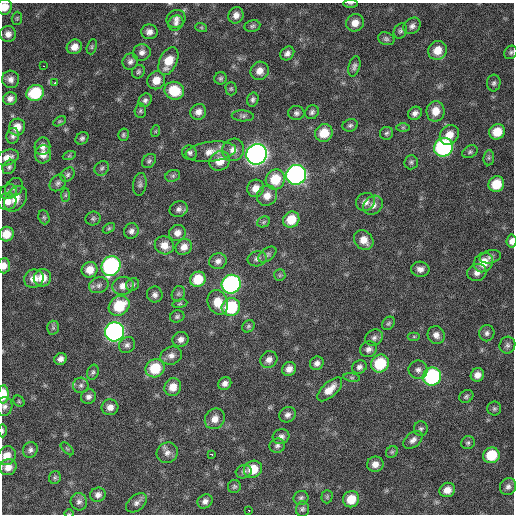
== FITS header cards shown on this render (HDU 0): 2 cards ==
NAXIS1  =                  512 / Axis length
NAXIS2  =                  512 / Axis length

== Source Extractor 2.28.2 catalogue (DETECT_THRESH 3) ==
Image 512 x 512 px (HDU 0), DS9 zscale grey, 1 PNG px = 1 image px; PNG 516 x 516 px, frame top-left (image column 1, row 512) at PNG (2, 3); each listed source drawn as its Kron ellipse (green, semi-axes under 4 px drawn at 4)
Background 361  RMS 20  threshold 59.5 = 3 sigma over >= 5 px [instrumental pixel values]
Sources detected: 195; all 195 listed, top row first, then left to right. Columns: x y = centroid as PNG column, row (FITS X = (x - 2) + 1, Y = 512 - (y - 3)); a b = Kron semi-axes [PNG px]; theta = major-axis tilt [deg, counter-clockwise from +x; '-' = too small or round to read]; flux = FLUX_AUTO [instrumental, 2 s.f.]
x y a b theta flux
350 3 7 3 0 1500
5 7 8 7 - 15000
236 15 8 7 - 7900
17 18 6 5 - 2000
176 19 10 8 30 6300
176 23 8 7 - 5000
355 23 9 8 - 12000
252 26 8 6 10 3200
412 26 9 7 39 5300
201 27 6 4 -19 1700
400 31 8 6 62 3300
149 32 8 7 - 7000
8 34 8 8 - 7900
386 39 8 6 -20 3300
74 47 8 7 - 11000
92 47 8 5 72 2200
437 50 10 9 - 18000
142 52 9 8 - 6200
511 52 7 6 - 3000
287 53 8 6 42 5600
130 61 8 7 - 5000
168 61 15 8 66 24000
44 66 3 2 - 2400
354 66 10 5 75 4300
260 71 9 9 - 11000
138 72 7 6 - 2800
220 78 6 6 - 2600
10 79 8 8 - 6600
156 80 9 8 - 15000
55 83 3 2 - 3200
494 83 8 7 - 3600
231 89 6 5 - 2200
174 91 10 9 - 39000
35 93 9 8 - 61000
10 99 7 6 - 6300
253 99 7 5 74 3500
145 100 7 6 - 3800
140 111 7 5 86 2500
435 111 10 9 - 16000
198 112 8 7 - 8300
312 112 7 6 - 3700
296 113 8 7 - 4300
415 113 7 6 - 5500
243 116 11 5 -4 4000
60 121 7 4 31 1700
350 125 8 6 16 3300
17 127 8 8 - 14000
403 127 7 4 0 2200
156 131 6 4 71 1700
497 132 8 7 - 24000
324 133 9 8 - 25000
386 133 7 6 - 3000
123 135 6 5 - 2400
449 135 10 9 - 15000
13 136 8 6 79 4200
82 138 7 5 40 3100
42 146 8 8 - 7500
443 147 10 9 - 240000
233 150 11 10 - 12000
211 152 25 10 7 18000
470 152 8 6 28 3000
190 153 7 7 - 3700
43 154 9 8 - 10000
257 154 10 10 - 910000
69 156 6 4 19 1900
7 157 12 7 18 10000
489 158 7 5 84 2600
149 161 8 6 46 3200
220 161 11 9 33 19000
411 162 7 6 - 3100
9 167 8 6 54 3300
102 168 8 6 44 3300
68 175 8 6 47 3300
296 175 10 9 - 510000
173 176 7 6 - 3400
275 179 10 9 - 36000
58 183 9 7 47 4200
140 184 11 6 82 4100
496 184 8 7 - 32000
14 187 10 8 52 5200
256 188 9 8 - 12000
8 192 9 7 26 4300
65 195 7 4 89 2200
267 196 10 9 - 12000
15 199 14 10 54 14000
7 201 9 8 - 10000
365 202 9 8 - 7600
373 205 10 8 42 8300
179 209 9 7 23 5400
44 217 7 5 -68 2500
93 219 7 7 - 3100
291 220 8 7 - 28000
264 222 7 5 23 2300
109 228 7 4 31 2000
131 231 8 7 - 5200
177 233 8 7 - 8300
6 234 7 7 - 18000
364 240 10 9 - 13000
512 241 6 5 - 6700
164 245 10 9 - 12000
184 247 8 7 - 9700
267 255 10 6 38 4400
490 257 11 6 13 5000
257 259 9 7 13 5400
218 261 9 8 - 6400
483 263 10 9 - 24000
4 266 7 6 - 9500
111 266 10 9 - 250000
420 269 9 7 -4 7300
90 270 8 7 - 15000
477 272 10 8 20 7800
280 275 6 5 - 2300
42 278 9 8 - 18000
34 279 10 9 - 14000
198 279 8 7 - 31000
231 284 9 9 - 330000
99 285 10 7 20 5000
133 285 7 6 - 2900
123 286 11 9 14 11000
178 294 8 6 66 3000
155 295 8 8 - 5400
218 302 12 10 -68 22000
180 304 7 3 9 1800
119 306 11 9 38 45000
231 307 9 8 - 76000
177 316 7 6 - 3000
388 323 7 5 50 2500
248 326 7 5 46 2600
53 328 7 6 - 3200
114 332 10 9 - 440000
487 333 8 7 - 4400
436 335 9 8 - 7800
414 336 6 4 0 1700
374 338 9 7 34 5000
181 339 8 7 - 6900
127 345 8 7 - 4600
507 345 8 8 - 4600
369 349 9 7 31 6000
171 356 11 9 21 7800
61 359 6 5 - 6200
269 360 9 8 - 8100
317 363 7 6 - 5900
380 363 9 8 - 55000
359 367 7 6 - 4500
155 368 9 9 - 45000
289 369 7 6 - 7900
418 370 9 9 - 6200
93 372 8 5 69 3300
477 375 7 6 - 8400
432 376 9 9 - 160000
352 377 8 4 -8 2400
225 383 7 6 - 6000
81 385 8 7 - 4500
173 387 9 8 - 16000
330 389 16 7 42 15000
3 394 9 5 88 27000
466 396 7 6 - 2900
88 397 8 7 - 5100
19 401 6 5 - 1800
4 406 9 8 - 5400
110 407 8 8 - 8700
494 409 7 7 - 2900
288 415 8 7 - 5500
215 419 11 9 50 12000
421 429 7 7 - 3200
2 431 7 3 90 1800
281 437 8 7 - 5500
413 440 11 7 40 6200
468 443 7 6 - 2800
277 446 8 7 - 4100
67 449 8 3 -44 1800
30 450 8 7 - 4600
392 452 6 5 - 2300
167 453 11 10 - 8000
211 454 4 2 - 4800
491 455 8 7 - 40000
7 456 10 8 50 14000
375 464 8 7 - 9400
8 467 8 7 - 11000
253 469 9 8 - 27000
244 472 8 6 18 4100
55 477 6 6 - 2600
234 486 6 6 - 2600
508 487 9 8 - 5100
447 490 8 7 - 12000
98 495 8 7 - 5900
327 497 6 5 - 2000
301 498 7 7 - 3500
351 499 8 8 - 25000
205 501 8 6 35 5800
79 502 9 8 - 4900
137 503 12 7 39 6100
302 509 8 6 86 3300
249 510 3 3 - 5000
69 514 5 3 - 1100
At the frame edge (FLAGS 8, measured only in part): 10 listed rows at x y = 350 3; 5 7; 176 19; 6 234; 512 241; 4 266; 3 394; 4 406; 2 431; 69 514